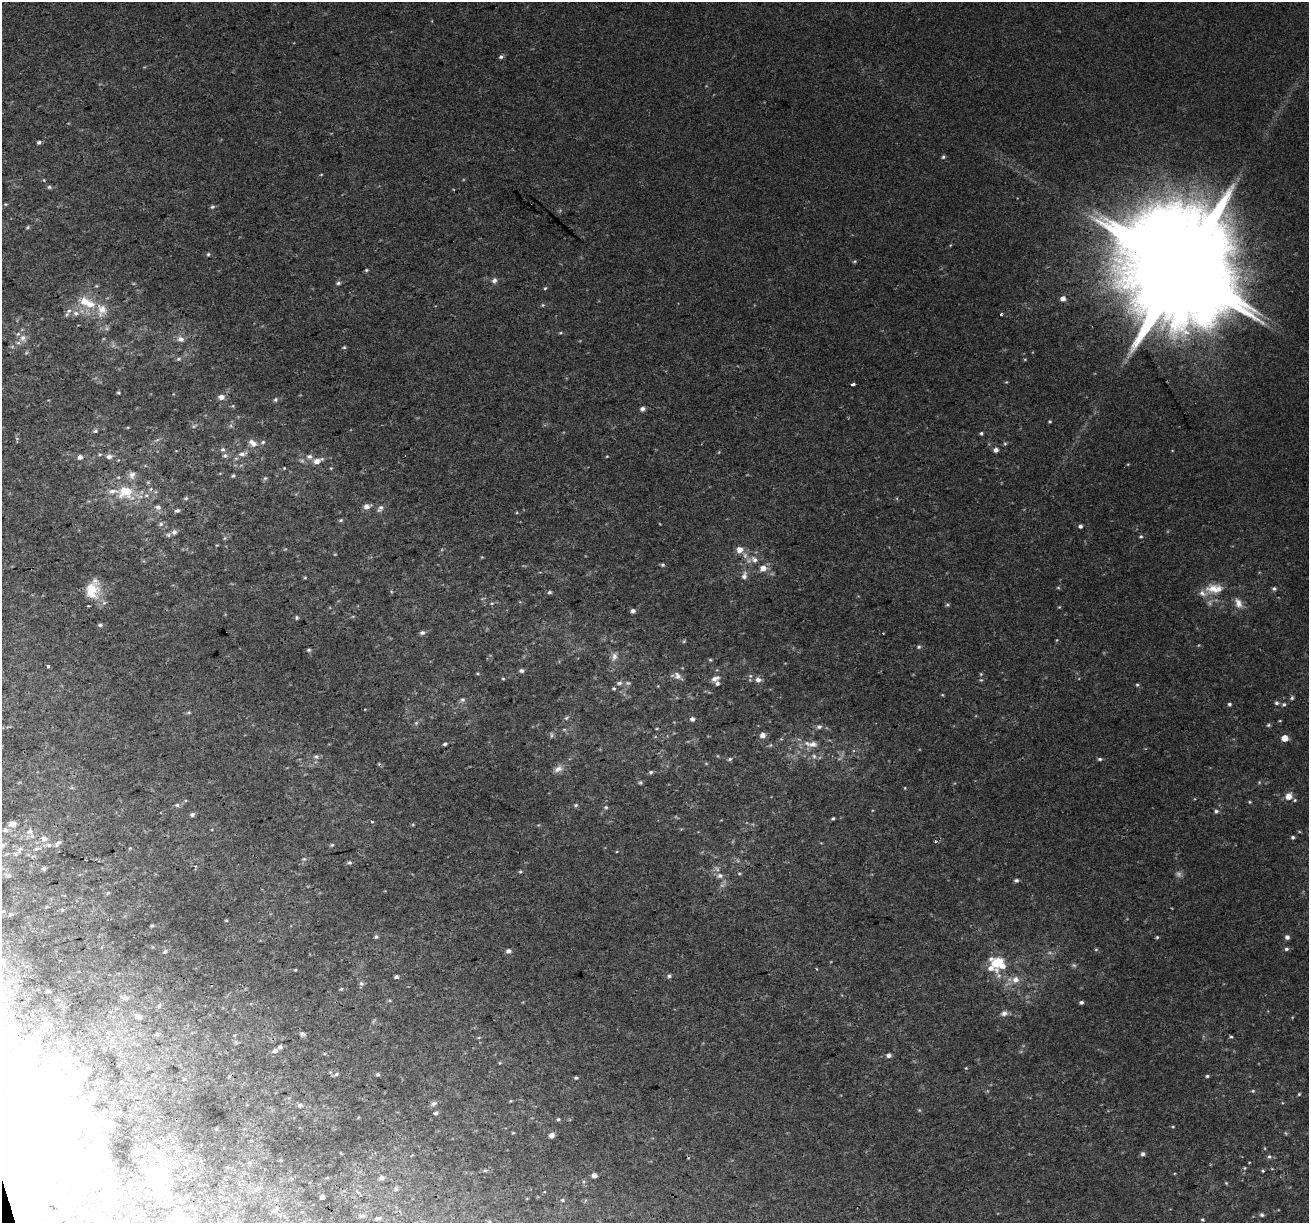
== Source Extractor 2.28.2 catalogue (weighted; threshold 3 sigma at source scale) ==
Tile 7 of 4 x 4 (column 3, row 2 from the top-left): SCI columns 2615-3921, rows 2544-3764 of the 5228 x 5035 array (HDU 1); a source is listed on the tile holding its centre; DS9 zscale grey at full resolution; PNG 1311 x 1225 px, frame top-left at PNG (2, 2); no overlay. Shown black and unused: <1% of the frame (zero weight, under 2 of 3 exposures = <1% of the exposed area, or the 3 px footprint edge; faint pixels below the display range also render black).
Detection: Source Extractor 2.28.2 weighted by HDU 2 'WHT'; one run over the whole footprint, this tile lists its part. Background 0.0265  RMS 0.0063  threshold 0.0283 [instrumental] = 3 sigma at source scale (4.5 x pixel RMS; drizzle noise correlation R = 1.50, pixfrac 1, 0.0396/0.0396 arcsec/px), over >= 5 px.
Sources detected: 283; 5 too faint to see at this stretch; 42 inside a brighter object's white glare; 1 cosmic-ray / hot-pixel residue — not listed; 10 inside a brighter listed object's ellipse — not listed separately; the other 225 listed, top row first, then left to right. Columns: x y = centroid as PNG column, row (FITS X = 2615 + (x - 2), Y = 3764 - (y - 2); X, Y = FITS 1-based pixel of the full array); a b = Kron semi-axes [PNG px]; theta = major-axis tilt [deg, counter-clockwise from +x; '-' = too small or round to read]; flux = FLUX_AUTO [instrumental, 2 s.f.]
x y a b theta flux
501 57 5 5 - 1.4
39 142 5 4 - 1.5
943 157 5 5 - 1
321 174 4 3 - 0.49
49 187 6 5 - 1.2
212 207 5 5 - 1.2
28 227 6 4 2 0.9
208 254 5 4 - 0.89
855 261 6 3 32 0.74
366 270 5 4 - 0.79
1181 272 32 22 7 18000
494 280 8 6 60 2.1
338 283 6 5 - 1.2
545 288 5 4 - 0.73
1063 298 5 5 - 3
86 302 17 13 -32 12
542 305 5 4 - 0.72
102 309 19 13 73 8.9
76 313 8 7 - 2.6
1001 314 3 3 - 1.1
560 333 5 3 - 0.65
23 338 10 8 88 3.8
181 339 10 8 -15 2.9
344 347 5 3 - 0.74
179 359 6 4 20 1
1025 359 5 3 - 0.56
853 384 4 3 - 1.9
118 393 4 3 - 0.68
221 397 6 5 - 3.6
275 400 5 5 - 1.1
642 409 5 4 - 2.1
1050 421 4 3 - 0.74
95 431 5 5 - 1.1
981 433 4 4 - 0.97
157 440 7 4 36 1.2
263 442 6 5 - 1.1
253 443 11 6 -41 4.2
1005 444 6 4 0 0.79
223 449 6 5 - 1.3
996 450 5 5 - 2.4
100 454 6 3 19 0.75
242 454 11 6 7 2.7
225 456 6 5 - 1.3
309 456 8 6 0 2.3
607 456 5 3 - 0.49
80 457 5 5 - 2.6
109 457 8 6 2 2.6
317 461 8 6 20 4.1
284 468 3 3 - 0.45
132 475 11 9 77 3.5
233 476 5 4 - 0.86
265 478 6 5 - 1
126 492 16 13 0 18
186 498 5 5 - 0.88
366 506 7 6 - 3.2
158 507 8 7 - 2.2
380 508 10 6 54 2.1
177 511 6 5 - 1.4
340 520 6 4 20 0.89
161 524 7 5 17 1.6
1080 526 5 4 - 1.5
174 532 7 6 - 2.3
1141 536 5 5 - 0.93
225 538 6 4 70 0.83
739 550 6 6 - 5.8
754 559 11 8 -41 4.5
663 565 5 4 - 0.99
763 568 7 6 - 5.1
744 576 10 7 81 3.2
1274 588 6 5 - 1.3
1213 589 20 11 0 11
92 590 21 17 -88 14
549 592 5 4 - 1.1
492 603 5 3 - 0.64
1238 603 15 9 -67 4.5
947 605 6 4 1 0.87
633 611 5 4 - 2.1
297 617 5 5 - 0.96
100 625 6 4 0 1.2
422 632 6 5 - 1.8
883 633 3 3 - 0.74
1057 640 5 3 - 0.52
919 647 5 4 - 1
309 650 5 4 - 1
614 656 11 7 80 2.9
710 660 5 4 - 0.72
48 666 3 3 - 3.5
521 670 5 4 - 1.7
981 674 5 4 - 0.63
678 676 13 7 -47 3
503 678 5 3 - 0.67
715 679 10 5 22 3
758 680 7 7 - 2.7
981 680 4 4 - 0.72
619 683 7 5 10 1.6
1137 685 5 4 - 0.82
614 688 4 4 - 0.87
942 695 5 3 - 0.55
1292 698 5 4 - 1
462 700 7 6 - 1.5
1276 703 6 5 - 1.2
1229 704 4 4 - 1.2
1284 704 6 4 73 1.1
189 712 5 5 - 0.82
566 718 7 4 32 1.1
692 719 5 4 - 2.1
416 723 5 5 - 0.98
1268 725 5 4 - 0.89
819 727 7 6 - 1.7
564 729 6 3 -19 0.76
551 735 9 4 -90 0.96
763 735 6 6 - 2.8
1285 738 5 4 - 8.2
445 744 4 3 - 1.3
813 744 11 8 4 4.1
316 756 7 6 - 1.6
814 756 6 5 - 1.4
730 759 5 4 - 1
1100 759 6 4 -15 1
558 769 13 7 22 3.4
651 772 6 4 15 1.1
640 782 6 4 2 0.98
905 788 4 3 - 0.47
1289 796 7 6 - 5.3
1295 800 5 4 - 0.73
1250 802 4 4 - 0.59
177 805 5 5 - 1.2
576 805 5 4 - 1
606 807 5 4 - 0.97
1216 811 5 5 - 1.3
192 814 5 5 - 1.7
833 818 4 3 - 0.84
372 822 4 3 - 0.81
12 824 8 7 - 3.4
5 830 8 5 -9 1.5
30 831 8 7 - 2.5
1293 837 4 4 - 1.1
44 838 7 7 - 3.5
936 841 5 3 - 0.73
58 843 11 5 45 1.6
49 845 8 6 0 1.8
332 845 5 4 - 0.82
130 848 4 4 - 0.53
20 849 7 5 43 1.6
36 849 7 4 18 1.2
304 859 5 4 - 0.81
349 862 6 5 - 1.1
44 868 4 4 - 1.2
520 871 5 4 - 0.77
739 873 5 3 - 0.65
720 875 9 7 0 2.8
9 876 6 6 - 1.6
1016 880 5 4 - 1.4
62 910 5 4 - 1.1
226 920 5 3 - 0.57
152 925 3 3 - 0.87
376 937 5 4 - 1.1
1157 937 4 4 - 0.74
1287 937 5 5 - 2.2
1096 949 5 3 - 0.66
1286 949 5 4 - 1.3
508 951 6 5 - 2.2
165 952 6 4 47 0.99
997 963 14 11 -22 19
295 970 3 3 - 0.58
669 976 6 5 - 1.5
396 977 4 4 - 1.3
1015 980 8 8 - 4.6
361 984 6 6 - 1.4
341 989 4 4 - 0.79
48 991 4 3 - 0.83
125 998 7 6 - 2.2
1081 1002 4 4 - 1.3
160 1005 4 3 - 2.4
1004 1013 8 6 20 2.7
138 1016 10 7 -13 2.4
11 1027 9 6 17 1.8
157 1034 6 5 - 1.1
302 1034 6 5 - 1.7
479 1037 5 3 - 0.68
1231 1037 5 4 - 0.78
275 1050 7 6 - 2.2
889 1055 5 4 - 2.3
57 1056 7 5 -46 1.7
32 1064 13 10 -84 6.9
966 1068 3 3 - 0.46
86 1071 9 8 - 3.8
336 1074 6 5 - 1.2
377 1074 6 5 - 1.1
1207 1076 4 4 - 0.9
576 1078 4 4 - 0.92
184 1079 5 3 - 0.46
78 1082 17 12 -69 9
1253 1091 5 4 - 0.79
1299 1094 4 4 - 0.71
433 1103 6 6 - 1.5
300 1105 6 5 - 1.5
105 1110 3 3 - 0.89
919 1110 4 4 - 0.64
436 1113 5 4 - 1.3
558 1119 4 4 - 0.87
107 1124 14 10 -42 4.2
1173 1127 5 3 - 0.58
513 1133 5 3 - 0.53
551 1135 5 4 - 3.8
160 1142 6 6 - 1.2
141 1151 7 5 16 1.5
1143 1154 5 5 - 1.7
1269 1157 6 5 - 1.1
72 1167 38 25 -16 130
1245 1168 5 4 - 0.71
485 1170 6 4 1 0.87
1263 1171 4 3 - 0.67
594 1175 4 4 - 3.1
382 1178 6 5 - 2.1
153 1180 23 17 48 17
1226 1183 5 4 - 0.62
396 1189 7 6 - 1.6
322 1197 4 4 - 3
562 1200 5 4 - 0.82
1262 1215 5 5 - 1.2
362 1216 6 5 - 1.3
377 1218 9 3 8 1
1203 1219 5 4 - 0.81
489 1222 6 6 - 1.2
Isophote crosses this tile's border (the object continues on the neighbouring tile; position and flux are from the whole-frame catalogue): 1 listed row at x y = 489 1222